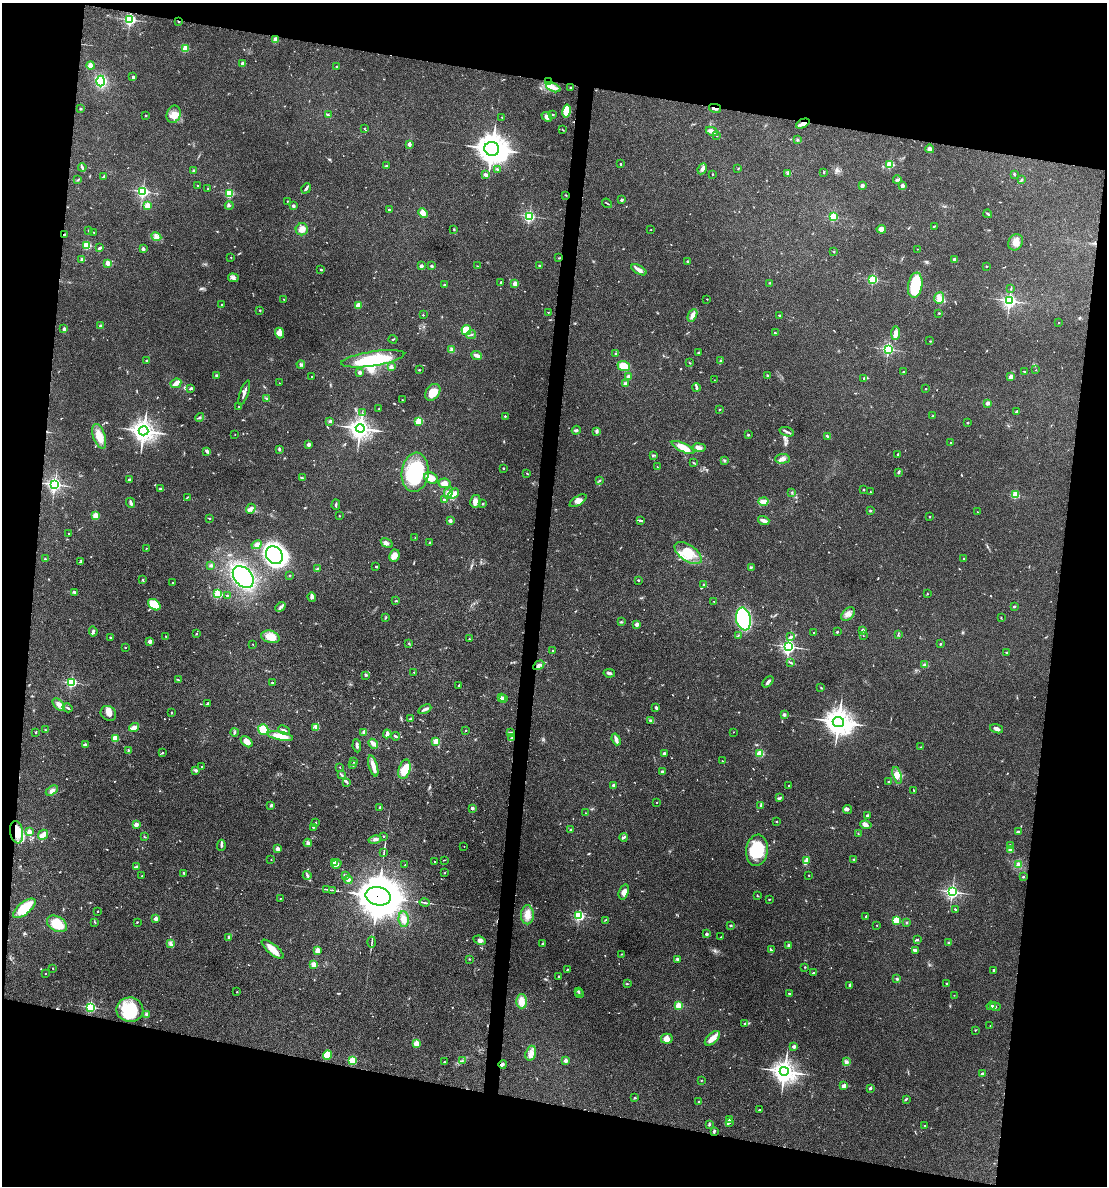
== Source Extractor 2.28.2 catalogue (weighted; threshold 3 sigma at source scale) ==
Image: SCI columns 228-4647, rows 2-4736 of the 4759 x 4740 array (HDU 1 of 3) = the unmasked area's bounding box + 8 px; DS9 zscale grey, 4 x 4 block average (1 PNG px = mean of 4 x 4 image px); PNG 1109 x 1188 px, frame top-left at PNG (2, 3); each listed source drawn as its Kron ellipse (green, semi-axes under 4 px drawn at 4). Shown black and unused: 23% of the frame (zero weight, under 3 of 4 exposures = <1% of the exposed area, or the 3 px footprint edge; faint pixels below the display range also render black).
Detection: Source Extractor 2.28.2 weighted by HDU 2 'WHT'. Background 0.0622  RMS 0.0051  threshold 0.023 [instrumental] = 3 sigma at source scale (4.5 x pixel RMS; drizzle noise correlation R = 1.50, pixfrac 1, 0.05/0.05 arcsec/px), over >= 5 px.
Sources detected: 737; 1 too faint to see at this stretch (4 x 4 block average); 1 inside a brighter object's white glare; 4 cosmic-ray / hot-pixel residue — neither listed nor drawn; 18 coinciding with a brighter row at this scale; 31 inside a brighter listed object's ellipse — not listed separately; of the other 682, all 500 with FLUX_AUTO >= 1.43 (the completeness limit of this list) listed and drawn (182 fainter detections not listed), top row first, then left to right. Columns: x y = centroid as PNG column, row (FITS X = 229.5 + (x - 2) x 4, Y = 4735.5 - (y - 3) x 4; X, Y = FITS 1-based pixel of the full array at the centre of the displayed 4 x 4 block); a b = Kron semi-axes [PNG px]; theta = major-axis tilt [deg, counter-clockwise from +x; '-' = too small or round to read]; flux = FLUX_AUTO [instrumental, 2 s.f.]
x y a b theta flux
130 20 2 2 - 560
179 21 2 2 - 6
275 40 2 2 - 78
185 48 2 2 - 160
243 63 2 2 - 35
91 66 4 3 - 22
336 66 2 2 - 5.1
133 77 3 2 - 5.5
101 81 5 4 - 130
548 82 3 2 - 4.1
553 87 8 4 -23 17
570 87 2 2 - 2
715 108 6 2 -13 5.8
81 109 3 2 - 3.2
566 111 7 4 79 48
174 114 9 7 70 25
553 114 3 2 - 2.6
146 115 2 2 - 6.8
328 115 4 2 - 6.2
502 117 2 2 - 2.4
547 117 5 4 - 11
803 123 7 4 27 16
364 128 2 2 - 3.4
563 130 3 2 - 1.5
712 131 6 3 -26 17
716 135 3 2 - 2
798 140 2 2 - 2.2
409 144 2 2 - 38
492 149 7 7 - 3700
930 149 4 3 - 10
621 164 2 2 - 6.7
890 164 2 2 - 250
386 166 4 2 - 1.8
82 167 4 2 - 4.7
497 169 3 2 - 3.3
702 169 6 3 64 12
738 169 2 2 - 1.8
194 171 2 2 - 31
824 172 3 2 - 2
788 173 4 2 - 3.8
712 174 2 2 - 1.5
1014 174 2 2 - 1.9
486 175 3 3 - 7.6
104 176 3 2 - 5.5
78 180 3 2 - 1.9
897 180 4 2 - 6
1022 180 3 2 - 2.4
197 186 2 2 - 2.5
862 186 2 2 - 32
902 186 3 2 - 13
306 188 5 2 - 7.4
208 189 2 2 - 3.7
143 191 2 2 - 570
229 193 2 2 - 260
565 195 3 2 - 1.4
622 200 2 2 - 18
287 201 2 2 - 2.9
607 203 5 2 - 2.6
147 205 2 2 - 90
229 206 4 2 - 3.9
293 206 2 2 - 25
389 210 3 2 - 4.3
423 213 5 4 - 26
988 214 4 2 - 4.4
529 216 2 2 - 570
833 217 2 2 - 230
934 226 2 2 - 2
302 229 6 6 - 20
454 229 2 2 - 2.5
651 229 2 2 - 2.5
881 229 5 4 - 21
89 231 2 2 - 6.4
94 232 2 2 - 1.8
64 234 3 2 - 2
156 237 5 3 - 8.6
1016 242 8 7 - 24
87 245 2 2 - 220
100 248 4 2 - 4.8
143 249 3 2 - 8.8
917 249 2 2 - 1.9
834 251 2 2 - 1.5
231 257 2 2 - 1.5
559 258 2 2 - 1.8
82 259 2 2 - 30
954 259 2 2 - 25
688 261 2 2 - 11
107 263 2 2 - 59
539 265 2 2 - 11
421 266 2 2 - 34
432 266 2 2 - 16
478 266 4 2 - 2.1
986 266 2 2 - 5.2
321 270 2 2 - 2.7
639 270 8 3 -30 15
233 278 5 3 - 8.2
873 279 2 2 - 350
501 282 2 2 - 8.1
515 283 2 2 - 57
770 283 2 2 - 4
445 285 2 2 - 3.3
915 285 13 7 81 130
1011 289 2 2 - 1.6
939 298 6 4 71 14
284 299 2 2 - 2.6
707 299 2 2 - 3
1009 301 3 2 - 820
221 305 2 2 - 4.8
358 305 2 2 - 64
260 310 2 2 - 2.6
548 312 2 2 - 2.7
939 313 3 2 - 2
423 315 2 2 - 5.6
692 315 7 3 62 16
779 315 2 2 - 8.6
1059 323 2 2 - 4
100 326 2 2 - 21
64 329 2 2 - 30
466 330 5 4 - 48
279 333 5 4 - 29
775 333 3 2 - 2.6
896 333 7 3 87 21
471 335 5 2 - 4.1
393 339 4 2 - 2.2
930 341 2 2 - 2.3
888 349 2 2 - 560
452 350 3 3 - 14
699 353 2 2 - 3.2
616 354 2 2 - 7.7
477 355 6 2 -24 18
373 359 32 7 9 140
147 361 2 2 - 16
720 361 2 2 - 4.2
689 363 2 2 - 1.8
301 365 4 3 - 5.2
624 366 6 5 - 37
391 367 2 2 - 36
419 370 2 2 - 2.5
1036 370 2 2 - 1.7
360 372 2 2 - 37
903 372 2 2 - 9.4
1024 372 3 2 - 1.5
216 375 2 2 - 16
311 376 2 2 - 1.7
628 376 3 2 - 5.2
768 376 2 2 - 7.6
1011 377 2 2 - 58
864 378 4 2 - 2.7
714 380 2 2 - 1.5
176 383 5 4 - 15
279 383 2 2 - 1.9
625 384 2 2 - 29
696 387 4 2 - 7.2
190 389 4 2 - 2.9
926 389 2 2 - 4.7
433 392 9 6 54 38
244 393 13 2 71 10
266 398 3 2 - 2.6
402 400 2 2 - 1.7
987 403 2 2 - 37
239 407 2 2 - 4.6
379 409 2 2 - 1.7
720 409 2 2 - 2.3
362 412 3 2 - 1.9
1016 412 3 2 - 4
505 416 2 2 - 8
933 416 3 2 - 3
200 417 5 2 - 4.1
330 421 3 2 - 5.7
419 421 2 2 - 190
967 423 2 2 - 9
360 428 4 4 - 1700
576 430 5 2 - 4.4
143 431 5 4 - 1900
597 431 3 3 - 5.2
787 432 7 2 -19 6.4
235 434 2 2 - 2.6
748 435 2 2 - 10
99 436 13 6 -72 37
828 436 4 2 - 5.9
951 443 2 2 - 2.1
309 444 3 2 - 9.2
683 447 12 4 -25 46
699 447 7 4 -8 13
279 449 3 2 - 3
207 451 4 2 - 13
898 454 2 2 - 15
654 455 3 2 - 2.7
782 459 7 4 4 13
724 460 3 2 - 4.2
694 463 3 2 - 2.2
657 467 2 2 - 2.3
503 468 2 2 - 7.8
415 472 20 13 82 150
898 472 3 2 - 3.2
527 473 3 2 - 1.6
302 478 4 2 - 5.4
431 478 7 5 -34 23
129 479 2 2 - 14
599 481 3 2 - 2.8
444 483 6 5 - 20
55 484 3 2 - 730
161 489 3 2 - 6.9
864 490 2 2 - 8.5
870 492 2 2 - 1.9
448 493 6 4 61 11
792 493 3 2 - 2.3
453 494 6 3 46 11
1015 495 2 2 - 190
187 497 3 2 - 2.3
444 500 2 2 - 8.9
475 501 6 5 - 19
578 501 9 4 33 16
763 501 5 3 - 26
131 503 5 2 - 8.8
483 504 2 2 - 2.4
336 505 5 2 - 4.5
251 509 5 4 - 8.5
870 511 2 2 - 4
977 512 2 2 - 1.8
96 515 2 2 - 73
339 516 2 2 - 3.8
929 517 2 2 - 2
209 518 2 2 - 2
764 520 6 3 -19 11
450 521 3 3 - 7
641 521 3 2 - 3.9
68 533 2 2 - 2.9
415 538 2 2 - 1.6
430 542 2 2 - 8.7
387 543 6 3 -32 11
257 545 5 4 - 8.8
146 549 2 2 - 1.7
688 553 15 8 -36 69
274 555 9 8 - 820
394 556 6 5 - 23
45 559 2 2 - 3.8
963 559 2 2 - 4.8
81 561 4 2 - 3
211 565 4 3 - 4.1
376 567 2 2 - 9.8
751 567 3 2 - 2.3
317 568 3 2 - 2.3
289 575 2 2 - 1.5
243 577 12 8 -49 390
143 580 3 2 - 1.9
638 580 2 2 - 7
172 583 2 2 - 3.2
703 584 2 2 - 2.9
74 592 4 2 - 5.1
217 594 2 2 - 260
927 594 2 2 - 3.5
227 595 2 2 - 2.6
312 597 5 4 - 7.4
396 601 3 2 - 1.9
714 601 2 2 - 1.6
154 605 7 5 -38 67
1014 606 2 2 - 6.7
280 607 6 2 43 7.5
848 614 8 5 42 16
386 618 2 2 - 1.6
1001 618 2 2 - 1.7
743 619 11 7 -79 260
621 622 2 2 - 3
637 624 2 2 - 57
862 630 4 3 - 6.2
93 631 5 2 - 5.4
837 632 2 2 - 9.1
814 633 2 2 - 1.7
196 634 2 2 - 2.8
898 634 2 2 - 1.5
738 635 3 2 - 2.1
863 635 2 2 - 1.5
166 636 4 2 - 1.6
270 637 9 6 -16 37
790 637 3 2 - 3.6
110 638 2 2 - 5.3
469 639 2 2 - 2.1
150 641 2 2 - 56
253 644 2 2 - 2.1
409 644 3 2 - 2.5
940 644 2 2 - 8.5
789 647 3 2 - 910
125 648 2 2 - 1.9
553 651 2 2 - 1.5
1006 653 2 2 - 2.3
791 663 3 2 - 2.8
539 665 6 3 31 9.1
925 665 3 2 - 3.4
414 672 2 2 - 1.9
609 673 6 2 -11 7.6
365 675 3 2 - 2.5
178 680 4 2 - 2.8
71 682 2 2 - 440
273 682 3 2 - 2.8
768 682 6 2 47 8.5
458 685 2 2 - 2.3
821 688 2 2 - 2.2
502 698 3 2 - 3.8
504 699 4 2 - 3.6
207 704 3 2 - 3
59 705 8 4 -46 14
656 707 3 3 - 3.8
68 708 5 2 - 3.8
425 709 7 3 27 7.4
108 713 8 7 - 17
171 713 2 2 - 1.9
784 715 2 2 - 29
410 719 4 2 - 3
650 720 3 2 - 4.7
838 722 5 5 - 3500
134 727 5 2 - 29
316 727 3 3 - 6.7
996 729 7 4 -18 9.7
46 730 2 2 - 1.9
263 730 5 5 - 69
284 730 6 2 -26 6.2
466 730 2 2 - 3
36 732 3 2 - 1.8
235 732 4 2 - 3.4
733 732 2 2 - 2.4
364 733 4 2 - 16
511 733 3 2 - 4
387 734 4 2 - 11
280 736 13 3 -10 53
395 736 4 2 - 3.6
115 738 2 2 - 130
512 738 4 3 - 5.9
616 739 6 2 -69 17
436 741 3 3 - 20
247 742 7 4 -42 20
373 744 5 2 - 19
85 745 2 2 - 22
357 746 6 2 -83 8.2
921 747 3 2 - 1.9
128 750 3 2 - 2.7
163 753 2 2 - 2.4
664 753 2 2 - 25
760 753 2 2 - 200
722 761 2 2 - 4
354 762 2 2 - 3.5
353 765 2 2 - 19
373 766 11 3 -74 28
201 767 2 2 - 6.2
340 767 2 2 - 4.3
404 769 10 5 75 40
195 770 3 2 - 2.3
662 771 2 2 - 19
341 775 2 2 - 2.6
897 775 8 3 -72 16
888 781 2 2 - 6.1
347 782 2 2 - 1.6
614 785 2 2 - 25
789 786 2 2 - 7.1
914 790 3 2 - 2.2
52 791 6 4 33 12
780 798 3 2 - 3.4
657 802 2 2 - 2
271 805 2 2 - 12
761 806 2 2 - 2.9
380 807 3 2 - 3.6
472 808 4 3 - 5.6
848 809 4 3 - 5.3
586 813 2 2 - 1.7
867 815 3 2 - 2.7
777 821 2 2 - 1.8
316 822 2 2 - 1.4
136 824 2 2 - 59
866 825 6 3 -9 12
313 827 2 2 - 5.3
571 830 2 2 - 3.9
1018 831 4 2 - 3.5
17 832 11 6 -81 42
29 832 2 2 - 77
858 834 2 2 - 1.7
43 835 5 4 - 11
383 836 2 2 - 5
144 837 3 2 - 2.1
623 837 4 2 - 6.9
375 839 6 3 13 7.6
308 843 4 3 - 8.7
221 845 5 2 - 5.9
1010 845 3 2 - 3.3
464 846 2 2 - 1.7
277 849 2 2 - 59
757 850 16 11 82 110
1011 850 2 2 - 44
384 853 4 2 - 1.7
854 859 3 2 - 3.9
271 860 2 2 - 2.9
444 860 2 2 - 1.4
806 861 4 4 - 7.2
435 862 2 2 - 1.7
334 863 2 2 - 62
336 864 5 3 - 12
1018 864 4 3 - 6.1
405 865 2 2 - 3.2
136 867 4 2 - 8.6
445 872 2 2 - 1.5
184 873 3 2 - 3
307 875 4 2 - 3.5
346 875 3 2 - 2.7
809 875 2 2 - 4.6
142 876 2 2 - 2.1
1023 877 2 2 - 9.9
348 880 4 3 - 8.3
327 889 4 2 - 2.6
333 890 3 2 - 2
624 892 8 4 71 18
952 892 3 3 - 660
378 896 13 9 -13 14000
757 896 3 2 - 2.4
280 899 2 2 - 1.8
769 899 2 2 - 1.6
424 903 5 2 - 4.3
24 908 13 6 39 85
955 909 3 2 - 2.7
98 911 2 2 - 4.1
527 915 9 6 90 28
579 916 2 2 - 470
866 916 2 2 - 2.7
156 919 2 2 - 47
404 919 8 5 -87 18
605 920 2 2 - 1.9
896 920 2 2 - 180
95 922 2 2 - 1.6
137 922 2 2 - 1.8
906 922 2 2 - 11
57 924 11 7 -31 77
731 925 2 2 - 14
877 925 2 2 - 1.9
707 934 2 2 - 27
721 937 2 2 - 1.7
228 938 3 2 - 1.5
479 940 6 4 -21 12
917 940 4 2 - 4.1
372 942 5 2 - 3.5
948 942 3 2 - 2.6
171 944 3 3 - 6.2
542 944 3 2 - 1.9
789 945 4 3 - 3.9
273 949 13 5 -40 36
318 950 3 3 - 21
771 950 4 2 - 5.7
915 950 4 2 - 8.1
622 954 2 2 - 1.5
469 959 2 2 - 1.8
677 959 2 2 - 6.9
313 965 2 2 - 98
805 967 2 2 - 1.8
52 968 2 2 - 1.9
567 969 3 2 - 1.7
993 970 2 2 - 7.7
813 973 2 2 - 6
45 974 2 2 - 4.2
559 976 2 2 - 3.2
897 979 2 2 - 15
946 983 2 2 - 5.1
627 984 2 2 - 2.3
850 985 3 2 - 5.9
578 991 2 2 - 2.6
237 992 2 2 - 3.7
789 993 2 2 - 9.3
579 994 4 2 - 2.6
954 995 2 2 - 2
521 1001 7 5 89 33
678 1005 2 2 - 170
991 1006 4 3 - 5.4
90 1007 2 2 - 440
995 1007 5 2 - 3.2
130 1010 13 12 - 110
146 1014 3 3 - 6.6
744 1023 2 2 - 6.6
990 1026 2 2 - 1.4
975 1030 2 2 - 2
712 1038 9 5 42 28
667 1039 6 5 - 21
416 1043 2 2 - 130
794 1046 2 2 - 34
531 1053 7 5 73 17
327 1055 5 4 - 54
352 1060 2 2 - 210
462 1061 2 2 - 1.7
565 1061 2 2 - 39
444 1062 2 2 - 5.9
846 1062 4 2 - 4.4
503 1064 4 3 - 4.5
784 1071 4 4 - 2200
982 1074 2 2 - 31
701 1081 2 2 - 1.7
844 1086 4 2 - 14
870 1088 3 2 - 5.3
635 1098 3 2 - 2.3
906 1099 2 2 - 2.1
699 1102 3 2 - 2.5
760 1110 3 2 - 2.8
729 1120 2 2 - 2.7
730 1122 3 2 - 2.4
709 1124 3 2 - 4.2
925 1126 2 2 - 1.7
714 1131 4 2 - 4.6
Overlapping masked pixels (flux is a lower limit): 7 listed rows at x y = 179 21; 548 82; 715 108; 803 123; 64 234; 17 832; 378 896
Diffuse or blended objects may show on this block-average render without a row.